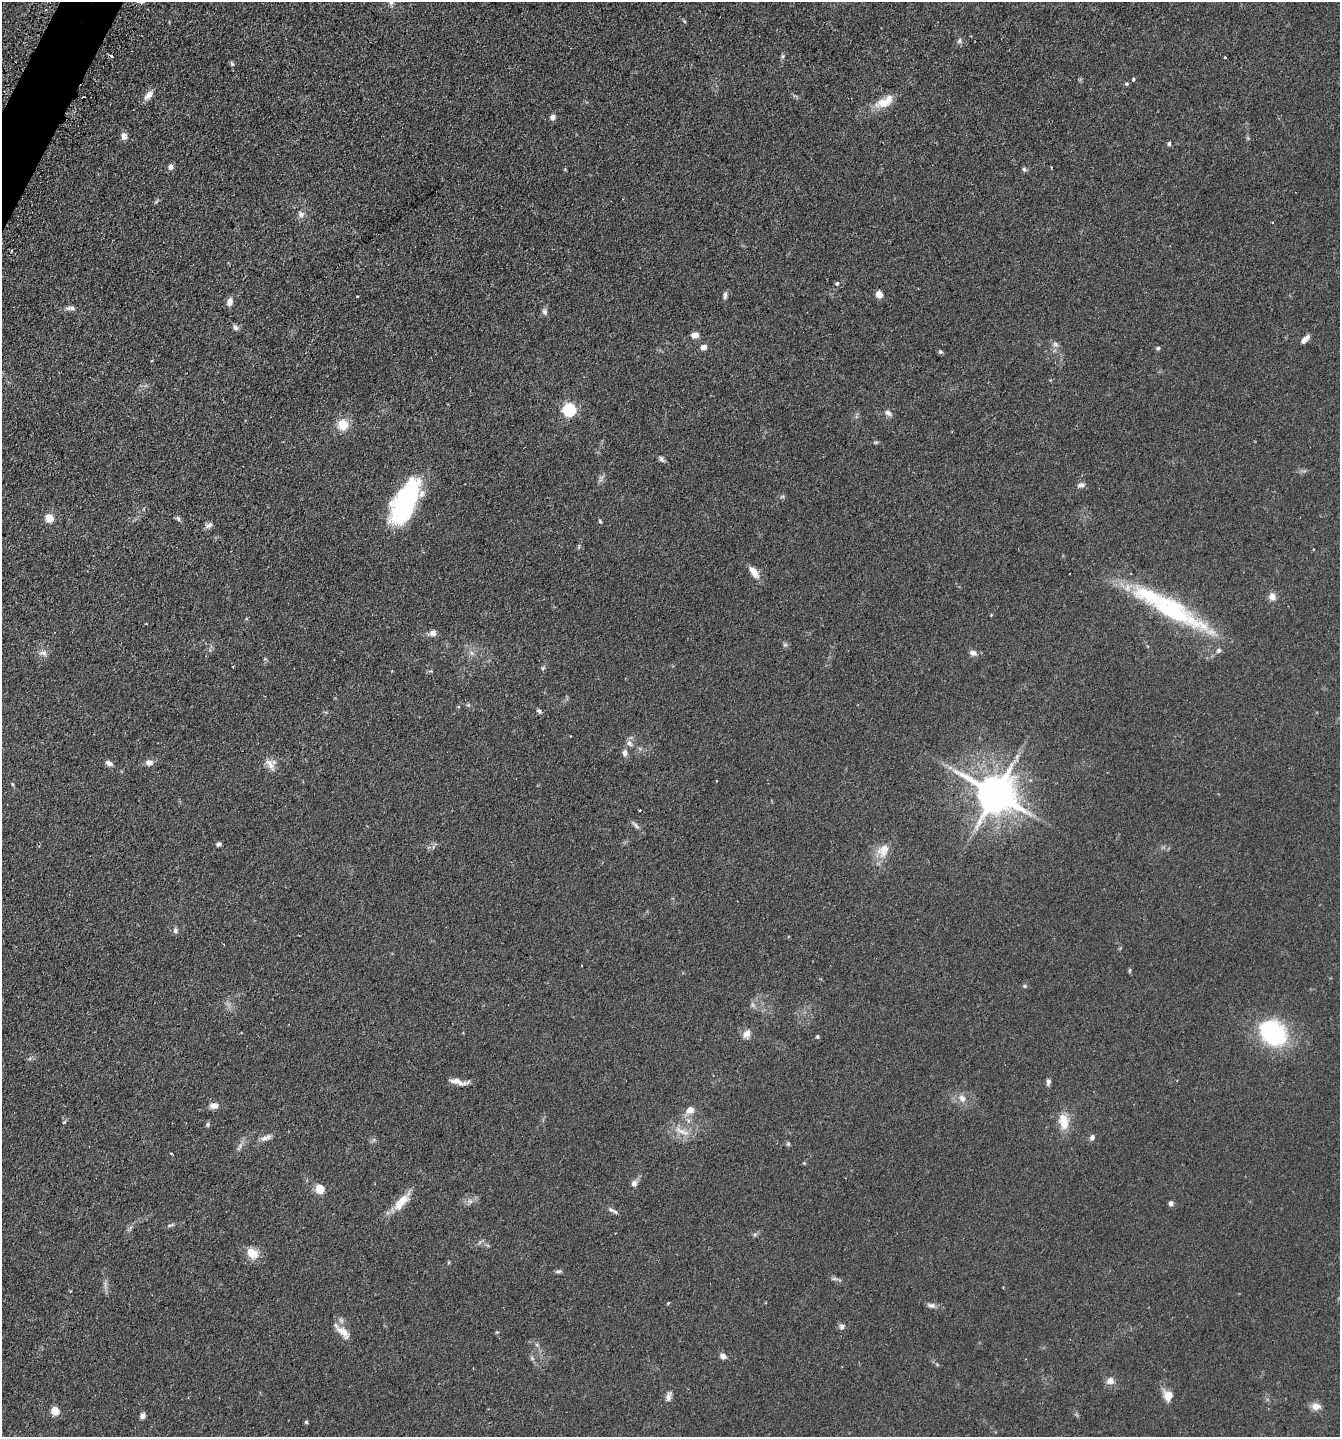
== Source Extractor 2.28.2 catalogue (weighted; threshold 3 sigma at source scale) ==
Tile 11 of 4 x 4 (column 3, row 3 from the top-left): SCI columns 2854-4191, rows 1481-2915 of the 5845 x 5832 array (HDU 1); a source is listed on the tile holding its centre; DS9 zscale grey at full resolution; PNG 1342 x 1439 px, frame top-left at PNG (2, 2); no overlay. Shown black and unused: <1% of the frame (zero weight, under 2 of 3 exposures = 4% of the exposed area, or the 3 px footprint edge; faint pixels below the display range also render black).
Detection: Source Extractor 2.28.2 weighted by HDU 2 'WHT'; one run over the whole footprint, this tile lists its part. Background 0.0788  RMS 0.0065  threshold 0.0291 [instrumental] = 3 sigma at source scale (4.5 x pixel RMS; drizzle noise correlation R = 1.50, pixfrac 1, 0.05/0.05 arcsec/px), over >= 5 px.
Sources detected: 117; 1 too faint to see at this stretch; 4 cosmic-ray / hot-pixel residue — not listed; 3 inside a brighter listed object's ellipse — not listed separately; the other 109 listed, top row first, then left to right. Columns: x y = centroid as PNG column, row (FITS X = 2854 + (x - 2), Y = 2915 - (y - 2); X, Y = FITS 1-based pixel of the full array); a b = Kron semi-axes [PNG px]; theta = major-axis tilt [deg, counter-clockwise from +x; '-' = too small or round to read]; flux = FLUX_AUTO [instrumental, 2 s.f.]
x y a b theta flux
391 2 9 6 -55 2.1
959 41 8 7 - 1.7
783 56 6 5 - 0.99
1225 57 3 3 - 0.94
232 64 7 4 -45 0.98
1133 79 4 4 - 0.74
1126 84 5 4 - 0.83
149 95 14 7 50 4.8
885 103 29 12 9 10
553 117 7 6 - 2.6
124 136 9 7 -64 3.4
1169 144 5 5 - 1.3
171 167 6 6 - 2.7
1024 169 6 5 - 1.3
301 214 9 8 - 2.8
837 283 5 4 - 1.6
879 294 5 4 - 8.1
725 295 10 5 77 1.8
230 302 9 7 80 3.8
70 308 14 5 0 2.5
545 311 9 7 -84 2
235 327 8 6 -61 1.8
695 335 10 7 7 3.1
1305 339 12 5 44 3.6
1055 344 9 6 -19 2.1
704 347 9 7 8 2.9
1158 348 5 5 - 0.97
941 352 6 5 - 1.1
569 409 6 6 - 100
888 413 10 7 -35 2.4
343 425 12 12 - 10
876 442 8 4 -7 0.89
662 459 10 5 -39 1.7
1081 485 10 7 6 2.3
405 501 46 20 63 88
49 518 5 5 - 17
178 518 8 5 -62 1.4
600 521 6 3 -70 0.8
209 525 11 6 29 2.4
579 547 7 3 82 0.86
754 572 18 8 -53 5.5
1272 596 9 7 -90 4.4
1171 610 93 21 -29 86
433 633 8 7 - 3.2
785 645 6 5 - 1.2
43 653 12 7 -3 2.9
472 653 7 6 - 2
973 653 10 7 -19 2.8
233 666 3 2 - 0.5
543 668 6 5 - 1
468 705 6 4 18 0.84
539 711 7 5 -46 1.4
629 743 10 7 -51 2.5
625 753 9 6 90 2.7
109 763 10 6 -24 2.5
149 763 9 7 -1 3.5
270 764 19 9 -54 5.2
950 767 7 5 0 1.8
995 794 12 11 - 2000
640 810 3 2 - 0.52
635 825 14 5 -46 2.2
218 844 6 4 32 1.5
883 850 20 15 60 9.8
175 930 8 7 - 1.8
1129 970 7 3 81 0.8
1024 986 6 5 - 0.95
753 1005 8 5 -45 1.5
1273 1033 32 25 -41 64
747 1034 11 8 58 4
817 1037 5 4 - 0.93
459 1082 20 6 -11 5.3
1048 1082 9 5 87 1.8
962 1098 12 9 -61 4.4
214 1106 11 7 3 4.1
690 1110 10 8 38 5.3
1064 1121 23 13 -80 11
64 1122 6 4 44 0.89
208 1124 6 5 - 1.2
682 1131 27 8 -23 6.9
1092 1137 7 6 - 2
265 1138 12 7 17 3.2
788 1144 6 5 - 1
239 1147 14 4 59 2.2
171 1154 3 2 - 0.93
804 1163 4 4 - 0.57
634 1183 8 7 - 2.7
320 1189 9 8 - 9.4
470 1201 6 6 - 1.8
401 1202 29 10 48 11
1171 1203 5 5 - 2.1
611 1210 9 6 -29 2.1
170 1225 12 3 18 1.3
755 1234 7 4 19 1.1
480 1242 6 4 70 1
252 1253 15 10 -41 9.3
558 1271 10 4 10 1.3
931 1305 12 6 -12 2.3
842 1327 8 6 -90 1.9
343 1332 24 10 -42 7
497 1332 5 3 - 0.62
723 1356 9 6 -40 2.8
532 1358 7 5 -46 1.4
1110 1381 11 10 - 3.7
1168 1395 9 9 - 8.7
669 1396 15 6 76 2.7
1316 1406 13 9 -4 4.3
55 1411 5 5 - 17
142 1416 7 6 - 2.2
306 1422 4 4 - 1
Isophote crosses this tile's border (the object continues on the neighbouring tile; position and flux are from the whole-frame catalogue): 1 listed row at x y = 391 2